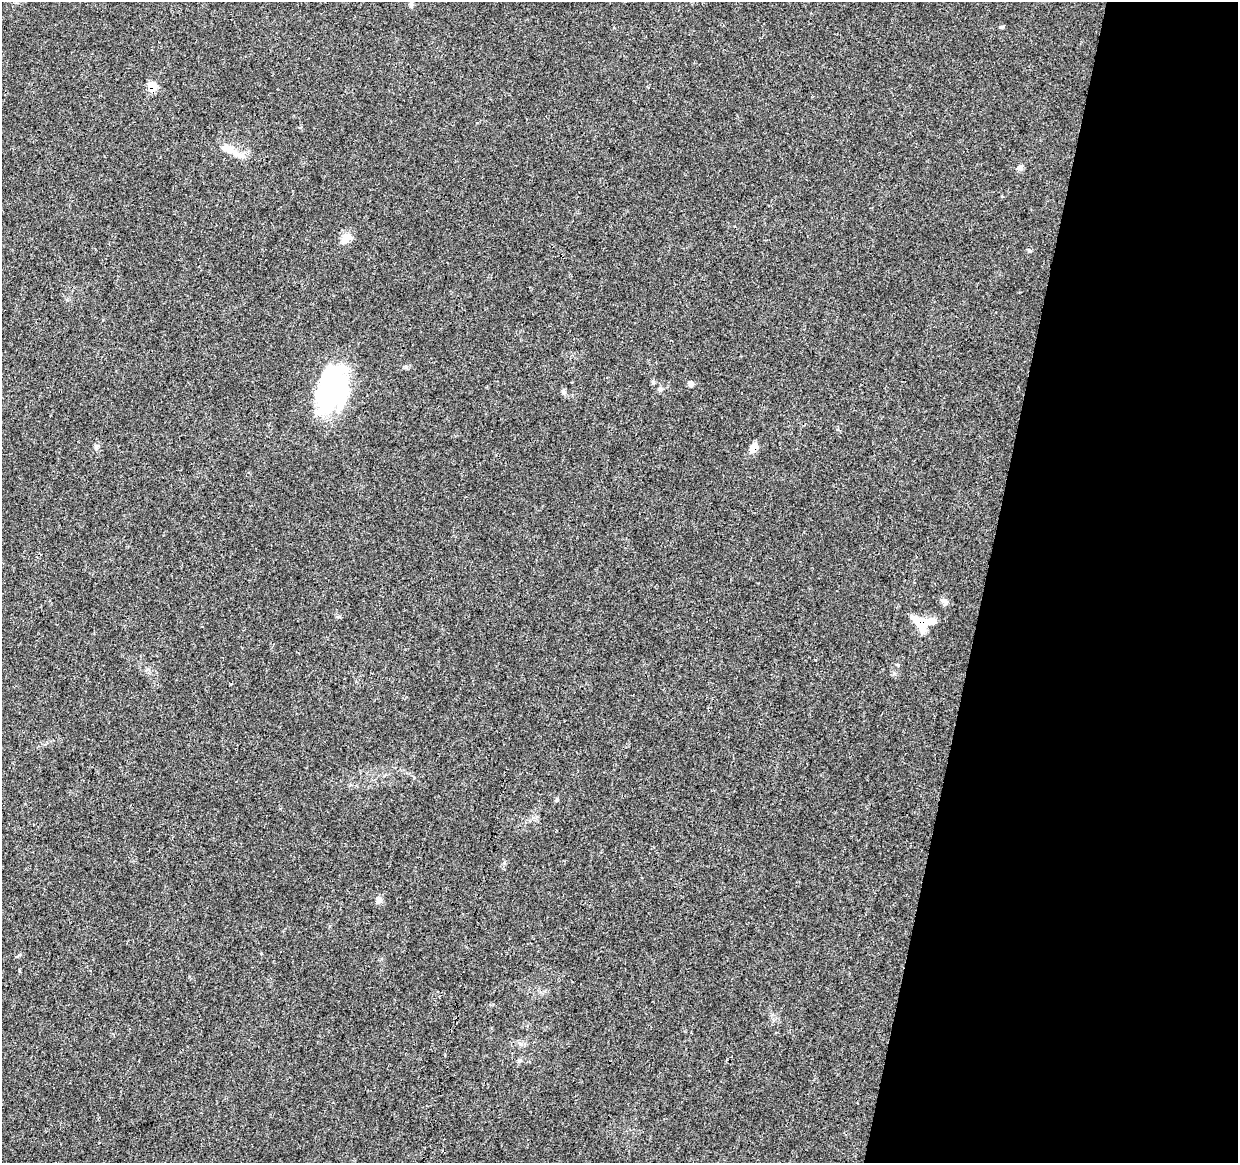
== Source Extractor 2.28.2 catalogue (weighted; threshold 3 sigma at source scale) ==
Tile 8 of 4 x 4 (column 4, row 2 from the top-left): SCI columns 3707-4942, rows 2547-3707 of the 4953 x 5153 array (HDU 1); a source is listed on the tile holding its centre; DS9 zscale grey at full resolution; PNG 1240 x 1165 px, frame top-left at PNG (2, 2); no overlay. Shown black and unused: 20% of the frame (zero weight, under 3 of 4 exposures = <1% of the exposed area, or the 3 px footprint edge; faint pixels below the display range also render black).
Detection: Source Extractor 2.28.2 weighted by HDU 2 'WHT'; one run over the whole footprint, this tile lists its part. Background 0.0224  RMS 0.0028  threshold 0.0127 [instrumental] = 3 sigma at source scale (4.5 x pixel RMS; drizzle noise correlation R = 1.50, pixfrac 1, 0.0396/0.0396 arcsec/px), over >= 5 px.
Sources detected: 18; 2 inside a brighter object's white glare — not listed; the other 16 listed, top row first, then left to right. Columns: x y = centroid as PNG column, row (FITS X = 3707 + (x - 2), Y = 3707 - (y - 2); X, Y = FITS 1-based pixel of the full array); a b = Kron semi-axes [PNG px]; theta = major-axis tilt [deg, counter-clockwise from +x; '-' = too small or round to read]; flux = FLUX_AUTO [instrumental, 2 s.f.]
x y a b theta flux
411 3 10 4 -90 0.66
1002 27 6 4 2 0.42
152 87 8 7 - 4.7
229 150 29 10 -27 4.2
1020 168 8 6 20 0.96
346 238 13 10 59 3.3
1030 251 5 5 - 0.41
335 379 50 29 -70 29
691 384 7 6 - 0.78
660 389 7 6 - 0.65
563 392 6 5 - 0.55
754 448 12 7 65 2.6
944 601 12 6 -32 1.1
921 623 20 13 -45 6.5
557 800 6 5 - 0.42
379 900 9 8 - 1.3
Overlapping masked pixels (flux is a lower limit): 3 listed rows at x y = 152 87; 754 448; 921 623
Isophote crosses this tile's border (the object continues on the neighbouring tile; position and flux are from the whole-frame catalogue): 1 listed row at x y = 411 3
Unlisted compact peaks at least as high as the median listed source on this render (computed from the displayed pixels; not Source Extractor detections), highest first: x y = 96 446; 19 955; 898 665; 504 863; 406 367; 19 971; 339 617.